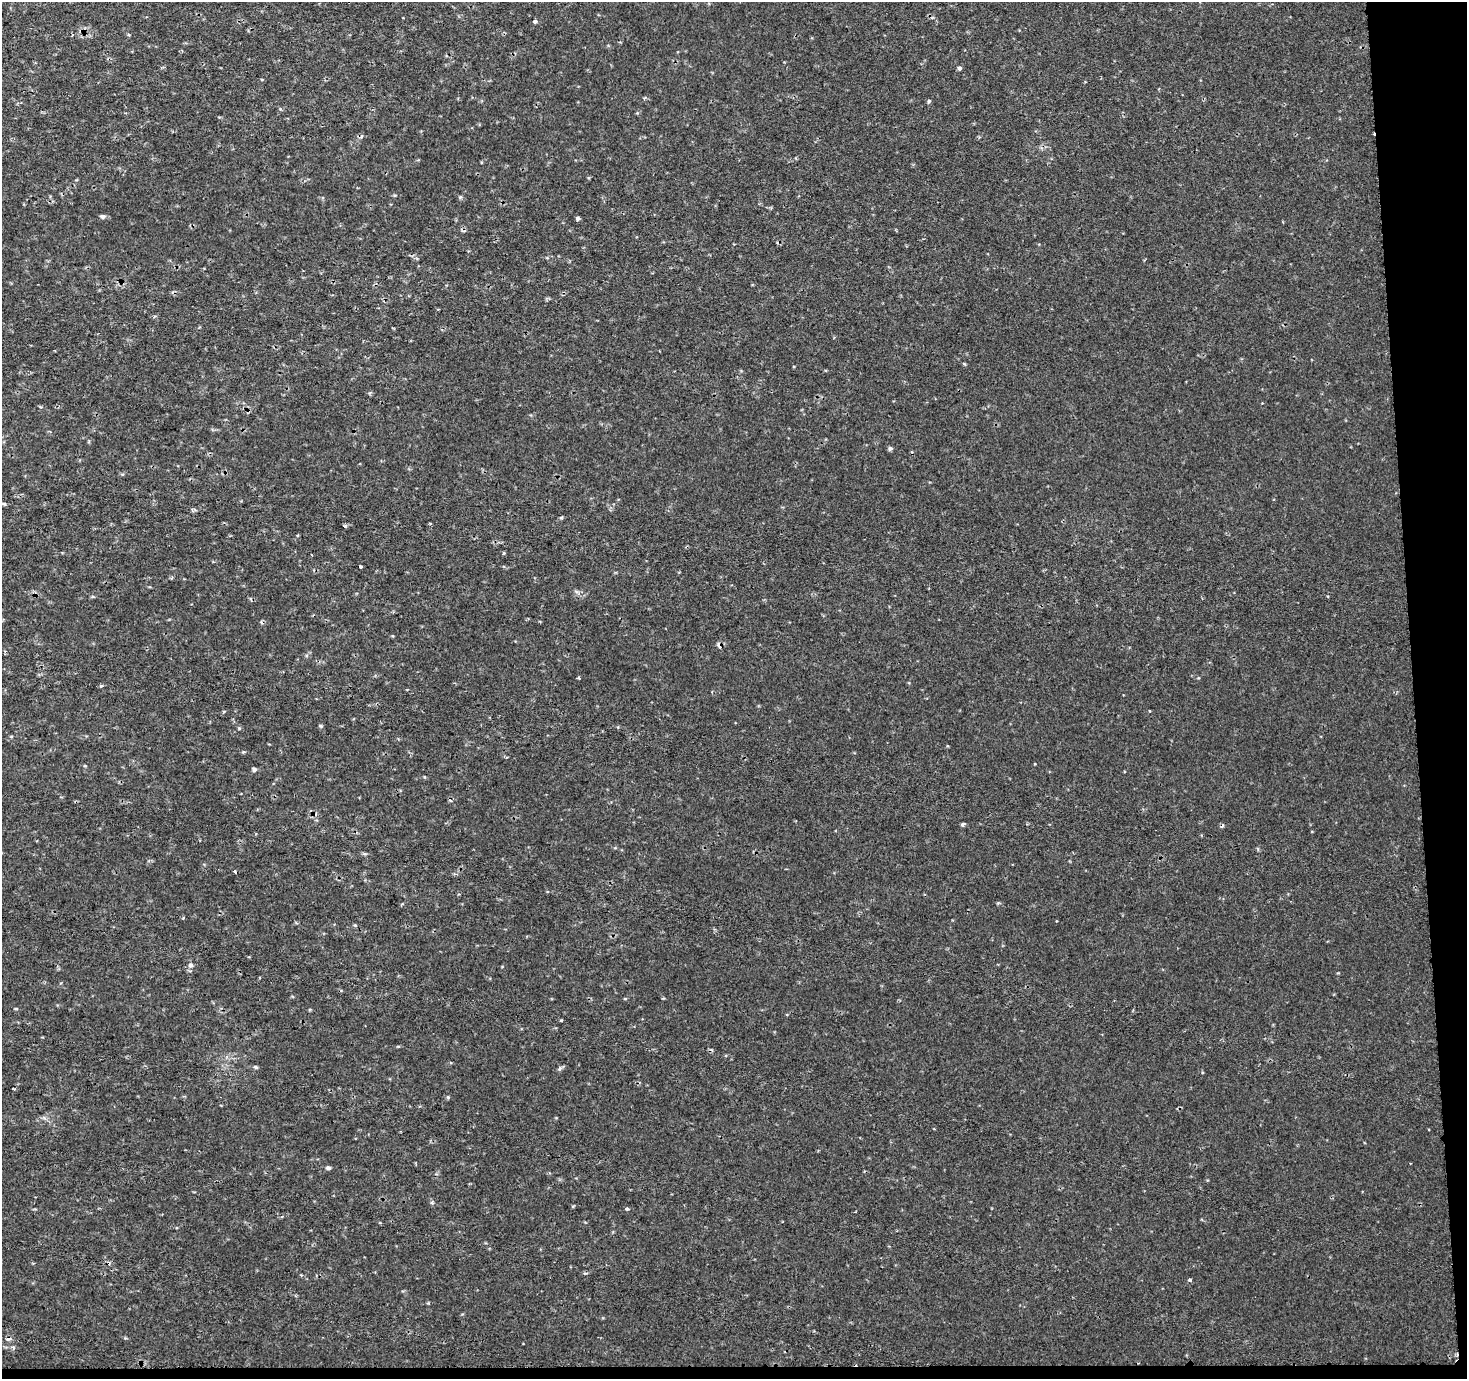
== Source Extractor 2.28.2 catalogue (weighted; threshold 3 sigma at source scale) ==
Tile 9 of 3 x 3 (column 3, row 3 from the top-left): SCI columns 2931-4395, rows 1-1377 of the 4459 x 4133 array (HDU 1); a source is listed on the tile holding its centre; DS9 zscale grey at full resolution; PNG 1469 x 1381 px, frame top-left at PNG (2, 2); no overlay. Shown black and unused: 5% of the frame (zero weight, under 2 of 3 exposures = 3% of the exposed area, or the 3 px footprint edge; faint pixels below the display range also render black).
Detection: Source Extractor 2.28.2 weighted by HDU 2 'WHT'; one run over the whole footprint, this tile lists its part. Background 0.00663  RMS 0.0043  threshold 0.0195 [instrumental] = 3 sigma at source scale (4.5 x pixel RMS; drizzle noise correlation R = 1.50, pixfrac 1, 0.0396/0.0396 arcsec/px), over >= 5 px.
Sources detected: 38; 7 cosmic-ray / hot-pixel residue — not listed; the other 31 listed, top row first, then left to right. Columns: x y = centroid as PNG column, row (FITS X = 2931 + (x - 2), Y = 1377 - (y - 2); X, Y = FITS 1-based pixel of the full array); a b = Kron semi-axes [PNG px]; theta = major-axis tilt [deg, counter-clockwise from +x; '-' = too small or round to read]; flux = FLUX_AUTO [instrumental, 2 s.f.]
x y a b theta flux
535 21 5 4 - 0.8
959 68 5 4 - 1
644 98 4 3 - 0.5
929 101 5 5 - 0.64
460 197 5 4 - 0.55
103 216 6 5 - 1.2
578 218 5 4 - 1
890 449 5 4 - 0.99
4 504 7 4 -18 0.65
561 517 5 4 - 0.53
345 527 3 3 - 2.4
361 567 3 3 - 1.6
576 591 7 4 -20 0.81
719 645 7 5 -66 1.7
579 678 4 3 - 0.48
101 686 5 4 - 0.53
320 726 5 4 - 0.6
243 752 5 3 - 0.46
254 769 5 5 - 1.1
963 824 4 3 - 1
235 872 4 3 - 1.4
355 925 4 4 - 0.48
190 965 7 6 - 1.3
256 1067 6 4 -27 0.67
448 1097 5 4 - 0.47
329 1168 6 5 - 0.87
432 1203 6 3 -19 0.55
627 1209 5 4 - 0.57
586 1273 5 3 - 0.55
1190 1280 5 4 - 0.63
8 1339 6 4 8 1.3
Overlapping masked pixels (flux is a lower limit): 2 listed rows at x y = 719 645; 8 1339